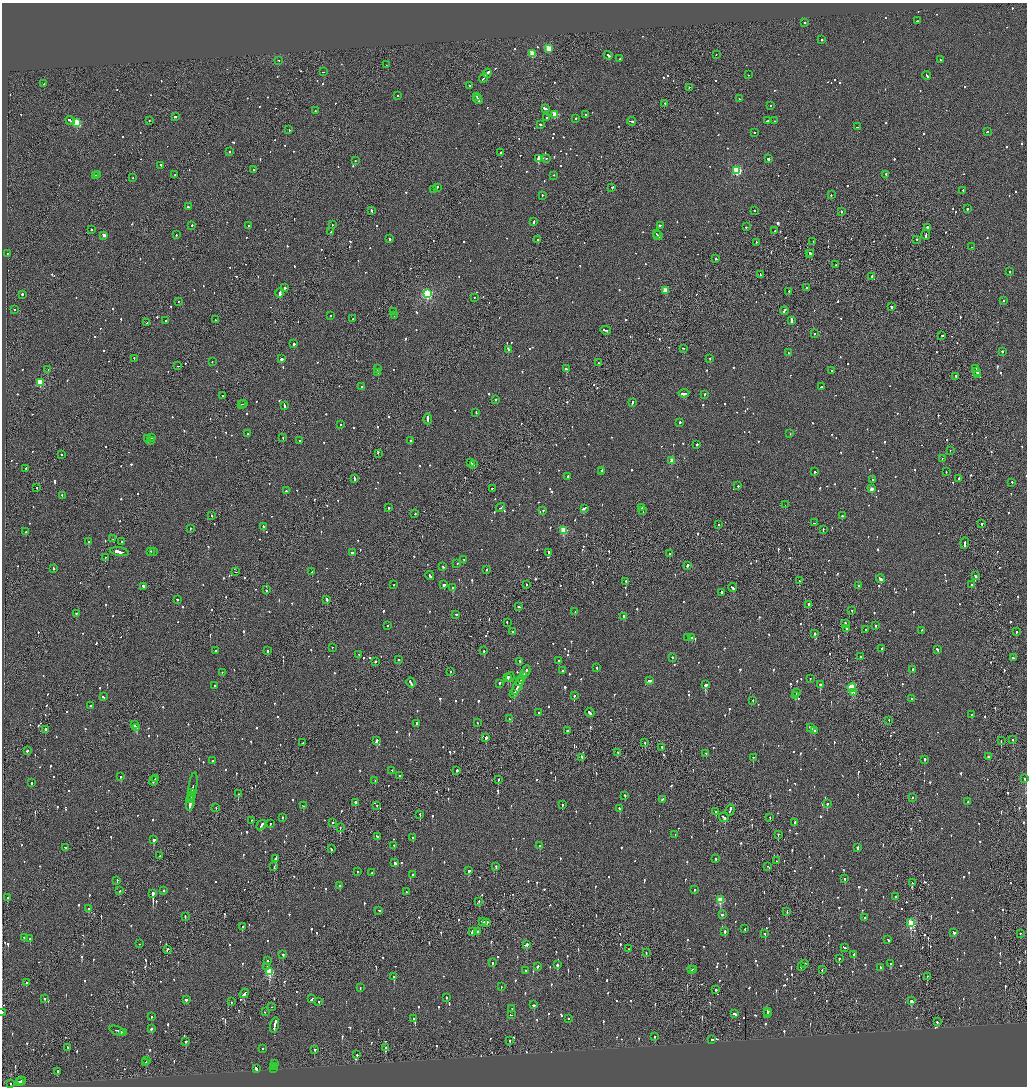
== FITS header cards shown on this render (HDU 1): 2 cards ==
NAXIS1  =                 2050
NAXIS2  =                 2168

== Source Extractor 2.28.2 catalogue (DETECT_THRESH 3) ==
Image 2050 x 2168 px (HDU 1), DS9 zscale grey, zoomed out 1/2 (1 PNG px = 2 x 2 image px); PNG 1029 x 1088 px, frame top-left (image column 2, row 2168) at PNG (2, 3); each listed source drawn as its Kron ellipse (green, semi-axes under 4 px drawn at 4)
Background -0.07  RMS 0.062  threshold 0.187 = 3 sigma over >= 5 px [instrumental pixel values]
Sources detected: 1519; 51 cannot appear on this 1/2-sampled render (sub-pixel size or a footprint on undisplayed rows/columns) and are neither listed nor drawn; of the other 1468, the 500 brightest by FLUX_AUTO listed and drawn (968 fainter detections omitted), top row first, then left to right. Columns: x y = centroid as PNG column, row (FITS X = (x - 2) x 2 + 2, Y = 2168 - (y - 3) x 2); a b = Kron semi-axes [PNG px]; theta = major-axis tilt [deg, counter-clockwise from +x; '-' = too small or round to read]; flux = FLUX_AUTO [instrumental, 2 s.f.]
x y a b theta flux
917 21 3 2 - 140
805 23 2 2 - 180
822 40 2 2 - 420
548 49 3 3 - 310
532 54 3 3 - 400
716 55 2 1 - 320
608 56 4 2 - 180
620 59 2 2 - 71
940 60 3 2 - 79
279 61 2 2 - 70
386 65 2 2 - 83
323 72 3 1 - 70
487 74 5 2 - 200
748 75 2 2 - 81
927 76 4 2 - 160
484 78 5 2 - 240
44 84 2 2 - 130
470 86 3 2 - 92
689 88 2 1 - 100
397 96 2 2 - 72
477 97 2 1 - 130
739 99 2 2 - 72
478 100 5 2 - 510
665 104 2 1 - 110
770 106 2 2 - 88
545 109 4 2 - 270
315 111 2 2 - 100
555 115 3 3 - 330
585 115 2 2 - 100
175 117 3 2 - 320
547 118 2 2 - 250
576 119 2 2 - 130
70 121 5 2 - 190
149 121 2 1 - 100
767 121 2 2 - 410
774 121 2 2 - 66
631 122 4 2 - 200
77 123 3 3 - 770
540 125 2 2 - 230
857 127 2 2 - 120
289 130 2 2 - 82
987 132 3 2 - 65
754 133 2 2 - 78
229 152 2 2 - 70
501 153 2 2 - 90
538 159 4 2 - 11000
546 159 2 2 - 67
768 159 2 2 - 460
355 161 2 2 - 99
161 166 3 2 - 100
253 170 3 2 - 130
737 171 3 3 - 1200
98 175 3 1 - 85
175 175 2 1 - 120
886 175 2 2 - 210
95 176 3 2 - 96
554 176 2 2 - 75
133 178 2 2 - 72
437 188 3 2 - 94
612 188 2 2 - 83
433 190 2 2 - 94
963 191 2 2 - 110
831 195 2 1 - 96
542 196 2 2 - 100
189 207 3 2 - 130
967 209 2 2 - 71
372 211 3 2 - 84
754 211 2 2 - 180
841 212 2 1 - 270
534 222 3 2 - 190
332 225 2 2 - 72
192 226 2 2 - 130
249 226 2 2 - 150
660 226 3 2 - 120
746 227 2 2 - 290
927 228 4 2 - 390
91 230 2 1 - 100
775 231 2 2 - 77
331 232 2 2 - 160
656 234 2 2 - 88
176 235 2 2 - 73
926 235 5 1 - 170
104 236 2 2 - 99
658 236 5 2 - 240
390 239 2 2 - 170
537 240 2 2 - 83
917 240 2 1 - 100
813 242 2 2 - 91
756 243 2 2 - 110
972 247 2 2 - 89
7 254 2 2 - 430
809 254 2 1 - 150
811 254 2 1 - 110
716 259 2 2 - 180
835 265 2 1 - 71
1009 272 2 2 - 240
760 275 3 1 - 150
872 277 2 2 - 220
284 288 2 2 - 150
807 288 2 2 - 110
665 291 3 3 - 200
789 292 2 1 - 170
280 293 5 2 - 710
427 294 3 3 - 1700
22 295 2 2 - 180
474 298 2 2 - 75
1003 301 2 2 - 73
178 302 2 2 - 66
891 307 2 2 - 160
14 310 2 2 - 140
784 311 4 2 - 300
394 312 2 1 - 82
331 316 2 2 - 71
394 316 2 1 - 75
353 319 2 2 - 150
215 320 2 1 - 100
166 321 2 1 - 76
791 321 4 2 - 360
147 323 2 2 - 78
606 331 5 2 - 240
814 334 2 2 - 85
942 336 2 2 - 92
294 344 2 2 - 210
683 349 3 2 - 83
508 350 2 2 - 180
1002 352 2 2 - 100
788 353 2 2 - 160
134 359 2 2 - 77
281 359 2 2 - 4500
710 359 2 2 - 110
212 362 2 2 - 65
598 363 2 1 - 110
178 366 3 2 - 150
377 369 2 2 - 98
566 369 3 2 - 130
976 369 3 1 - 140
48 370 2 2 - 66
832 371 2 2 - 70
977 372 3 2 - 120
378 373 2 2 - 76
978 375 2 2 - 120
956 377 2 2 - 190
40 383 3 3 - 560
362 387 3 2 - 89
821 387 2 2 - 150
684 394 5 2 - 250
704 395 3 2 - 66
222 396 2 1 - 81
496 400 2 2 - 97
632 403 3 2 - 100
244 404 2 2 - 69
242 405 2 1 - 96
284 406 4 2 - 150
476 413 3 2 - 67
428 419 5 2 - 250
680 423 2 2 - 440
341 425 2 2 - 80
248 434 2 2 - 140
790 434 2 2 - 110
152 438 2 2 - 160
283 438 2 1 - 71
148 439 2 2 - 100
150 441 3 2 - 150
300 441 2 2 - 71
411 441 2 2 - 100
697 445 2 2 - 140
950 451 2 1 - 66
378 454 2 1 - 68
62 455 2 2 - 82
942 459 2 2 - 71
672 461 3 2 - 200
471 463 3 2 - 120
473 465 3 2 - 120
26 469 2 2 - 86
601 471 2 2 - 160
601 472 2 1 - 120
815 472 2 2 - 170
946 472 2 2 - 120
568 477 2 2 - 68
354 479 4 2 - 170
959 479 2 2 - 660
873 480 2 2 - 67
1012 483 2 2 - 150
738 486 2 2 - 91
37 488 2 1 - 120
492 489 2 2 - 100
871 489 3 2 - 130
286 491 2 2 - 110
62 496 2 2 - 220
785 505 2 1 - 110
389 508 2 2 - 110
500 508 5 2 - 160
641 508 3 2 - 110
584 509 4 2 - 180
543 511 2 2 - 120
643 511 2 1 - 290
415 514 2 2 - 110
212 516 2 1 - 81
842 516 2 2 - 110
815 523 2 2 - 78
982 524 2 2 - 240
718 525 2 2 - 64
264 527 2 2 - 640
190 528 2 2 - 72
823 530 3 2 - 74
564 531 3 3 - 570
26 532 2 2 - 65
113 539 2 1 - 70
89 542 2 2 - 160
121 542 2 1 - 180
965 544 5 2 - 200
119 552 9 2 -9 1500
151 552 2 2 - 66
154 552 2 1 - 68
353 553 3 2 - 110
549 553 2 2 - 580
669 554 2 2 - 77
105 558 2 2 - 100
464 560 2 2 - 140
457 564 2 2 - 77
687 566 2 2 - 350
443 567 3 2 - 150
54 569 2 2 - 110
486 570 2 2 - 110
236 572 2 1 - 160
312 572 2 2 - 190
430 576 4 2 - 170
975 576 3 2 - 340
880 579 4 2 - 200
799 581 2 1 - 73
626 582 2 2 - 87
394 585 2 2 - 64
444 585 3 2 - 260
526 585 2 2 - 66
972 585 2 2 - 82
858 586 2 2 - 120
143 587 3 2 - 290
453 588 3 2 - 140
732 588 4 2 - 270
266 590 2 2 - 120
721 593 2 2 - 360
177 600 2 2 - 65
327 600 3 2 - 450
808 605 3 2 - 99
519 607 2 2 - 130
852 611 2 2 - 64
575 612 2 2 - 91
76 614 2 2 - 140
456 615 2 2 - 70
624 617 2 2 - 120
507 623 2 2 - 65
845 624 2 2 - 170
387 626 2 2 - 65
875 626 2 2 - 66
847 629 2 2 - 170
866 630 2 2 - 150
921 631 3 2 - 180
512 632 2 2 - 90
1016 632 2 2 - 100
815 634 2 2 - 110
688 638 2 2 - 70
692 638 2 2 - 100
332 648 2 2 - 100
882 649 2 2 - 340
937 650 3 2 - 110
216 651 2 2 - 99
267 651 2 2 - 250
484 651 2 2 - 160
359 655 2 2 - 200
860 657 2 2 - 110
672 658 2 2 - 130
1013 658 3 2 - 84
399 660 2 2 - 80
559 661 2 2 - 250
375 662 2 2 - 280
520 662 3 2 - 120
597 668 2 2 - 68
913 670 2 2 - 270
562 671 2 2 - 82
450 672 2 2 - 81
526 672 6 2 63 200
222 673 2 2 - 65
523 676 4 2 - 260
510 677 5 2 - 360
508 678 2 2 - 3800
810 679 2 1 - 120
521 680 3 2 - 280
650 681 4 2 - 140
520 682 3 2 - 160
411 683 5 2 - 280
500 684 3 2 - 100
706 685 3 2 - 560
820 685 2 2 - 910
215 686 2 2 - 83
517 687 9 2 63 400
852 688 4 3 - 1100
796 693 2 2 - 320
854 693 4 1 - 150
514 694 4 2 - 100
574 696 2 2 - 95
796 696 2 2 - 130
103 697 3 2 - 97
912 699 2 2 - 92
753 701 2 2 - 71
90 706 2 2 - 300
539 713 2 2 - 120
590 713 5 2 - 150
971 715 2 2 - 75
509 719 2 2 - 87
889 721 2 1 - 110
477 723 2 2 - 77
417 724 3 2 - 70
134 725 3 2 - 180
136 728 3 2 - 480
810 728 3 2 - 460
45 730 4 2 - 160
567 731 2 2 - 410
815 731 3 2 - 200
486 738 3 2 - 470
1013 740 2 2 - 65
376 741 3 2 - 460
1001 741 2 1 - 130
303 743 2 2 - 72
645 743 2 2 - 120
662 748 4 1 - 140
27 751 3 2 - 81
618 753 2 2 - 66
706 754 2 2 - 71
988 757 2 2 - 190
582 758 4 2 - 150
753 758 2 2 - 87
925 760 2 2 - 180
213 761 3 2 - 120
392 771 2 2 - 69
457 771 3 2 - 460
399 776 2 2 - 67
121 777 2 2 - 91
155 779 3 1 - 79
1025 779 2 2 - 84
498 780 2 1 - 110
154 781 5 1 - 130
375 781 2 1 - 91
31 783 2 2 - 160
193 787 15 2 81 280
192 793 4 1 - 120
238 794 2 1 - 240
191 796 4 2 - 180
625 796 2 2 - 77
912 798 2 2 - 92
191 800 3 2 - 220
663 800 3 2 - 110
190 802 9 2 81 550
968 802 2 2 - 74
356 803 2 2 - 400
827 804 2 2 - 150
562 805 2 2 - 68
303 806 3 2 - 89
377 806 2 2 - 71
216 808 2 2 - 64
620 809 3 2 - 150
730 810 5 1 - 240
716 812 2 2 - 120
420 815 2 2 - 100
282 818 2 2 - 68
724 818 5 2 - 180
770 818 2 1 - 100
251 821 3 2 - 170
332 823 2 2 - 69
795 823 2 2 - 130
270 824 2 2 - 80
261 826 5 2 - 160
340 828 2 1 - 120
675 835 2 1 - 81
778 835 2 1 - 120
377 837 2 2 - 160
413 838 2 2 - 81
153 840 2 2 - 160
394 846 2 2 - 100
540 846 2 2 - 560
65 848 3 2 - 110
857 848 3 2 - 270
331 849 3 2 - 150
159 856 2 1 - 66
275 859 4 2 - 440
716 859 2 2 - 190
776 861 2 1 - 98
395 863 3 2 - 590
274 867 2 1 - 100
496 867 2 2 - 100
768 867 2 2 - 130
468 871 2 2 - 210
357 872 2 2 - 79
371 873 2 2 - 77
413 875 2 2 - 120
845 879 2 2 - 70
117 881 3 2 - 95
912 883 2 1 - 510
340 886 2 2 - 130
694 890 2 2 - 81
119 891 2 2 - 78
164 891 2 2 - 130
406 892 2 2 - 73
153 894 3 2 - 4900
895 897 2 2 - 280
8 898 2 2 - 71
720 900 3 3 - 420
478 902 3 2 - 130
89 909 2 2 - 95
379 911 3 2 - 130
787 912 2 1 - 71
722 915 3 2 - 140
185 917 2 2 - 74
865 918 2 2 - 84
483 922 3 2 - 130
487 923 2 2 - 100
911 923 3 3 - 820
242 927 2 2 - 77
745 929 2 2 - 75
472 932 3 2 - 450
477 932 2 2 - 140
725 932 3 2 - 120
954 933 3 2 - 67
765 934 2 1 - 240
1020 934 2 2 - 110
24 938 2 2 - 74
30 939 2 2 - 66
888 940 3 2 - 230
139 944 2 2 - 68
526 945 3 2 - 340
844 948 3 2 - 98
628 949 2 2 - 91
167 950 3 2 - 110
646 953 2 1 - 68
283 955 2 2 - 110
854 955 2 2 - 220
839 959 2 2 - 120
267 961 2 2 - 98
492 963 2 2 - 79
805 964 2 2 - 130
890 964 2 2 - 73
557 965 2 2 - 260
267 967 2 2 - 200
537 967 3 2 - 130
801 967 2 2 - 130
880 968 3 2 - 120
691 970 3 2 - 110
694 970 2 2 - 76
822 970 2 1 - 110
526 971 2 2 - 64
269 972 3 3 - 630
394 977 2 2 - 430
927 977 2 1 - 69
26 983 2 2 - 230
501 987 2 2 - 71
360 988 2 2 - 66
716 990 2 2 - 730
244 994 5 2 - 170
446 998 2 2 - 78
45 999 2 2 - 84
312 999 4 2 - 170
186 1000 3 2 - 290
911 1001 3 2 - 530
231 1002 2 2 - 66
319 1002 2 2 - 160
534 1005 3 2 - 190
271 1007 2 2 - 100
512 1009 2 2 - 64
265 1012 2 2 - 85
768 1012 3 2 - 140
2 1013 2 1 - 110
734 1014 3 2 - 200
767 1014 3 2 - 120
511 1015 2 2 - 89
151 1017 2 2 - 82
413 1019 2 2 - 64
568 1019 2 2 - 86
937 1022 2 2 - 370
274 1025 8 2 75 430
151 1029 2 2 - 200
117 1031 8 2 -21 670
123 1033 3 2 - 180
654 1037 2 2 - 97
712 1040 2 2 - 83
510 1041 2 2 - 66
186 1042 2 2 - 280
68 1048 3 2 - 71
385 1048 2 2 - 400
262 1049 2 2 - 99
315 1050 2 2 - 110
357 1055 2 2 - 80
146 1061 2 1 - 76
145 1063 3 2 - 160
274 1064 2 2 - 130
274 1067 2 2 - 200
256 1069 3 2 - 200
273 1069 2 2 - 110
58 1072 2 2 - 100
21 1081 4 2 - 410
19 1082 3 1 - 240
10 1084 2 2 - 68
At the frame edge (FLAGS 8, measured only in part): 2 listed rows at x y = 1025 779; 2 1013
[968 fainter detections neither listed nor drawn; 51 sub-pixel or undisplayed-footprint detections neither listed nor drawn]